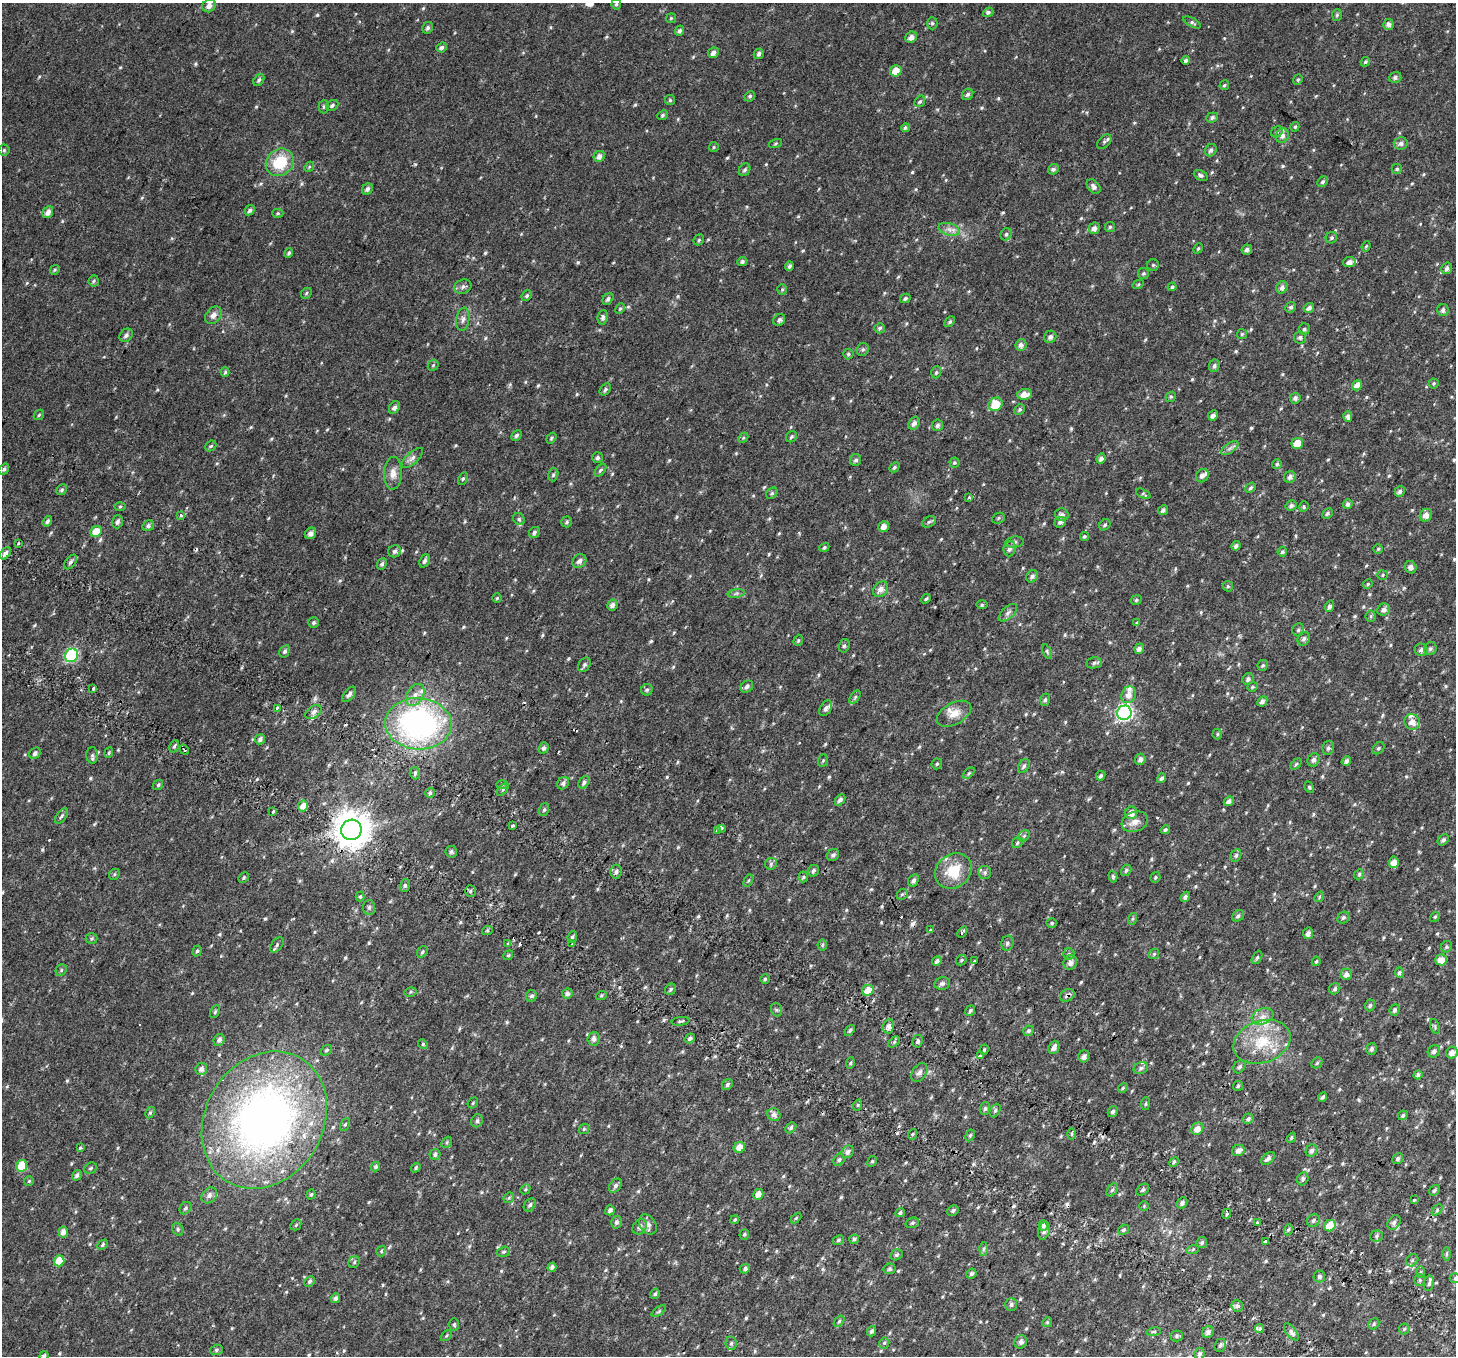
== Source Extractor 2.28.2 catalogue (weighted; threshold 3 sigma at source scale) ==
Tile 6 of 4 x 4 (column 2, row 2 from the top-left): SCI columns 1531-2984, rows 3021-4374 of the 5977 x 6104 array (HDU 1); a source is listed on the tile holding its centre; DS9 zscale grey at full resolution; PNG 1458 x 1358 px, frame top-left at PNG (2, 3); each listed source drawn as its Kron ellipse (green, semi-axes under 4 px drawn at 4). Shown black and unused: <1% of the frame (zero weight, under 2 of 3 exposures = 6% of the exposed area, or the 3 px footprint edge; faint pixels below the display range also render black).
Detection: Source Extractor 2.28.2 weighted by HDU 2 'WHT'; one run over the whole footprint, this tile lists its part. Background 0.0277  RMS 0.0088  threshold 0.0395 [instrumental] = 3 sigma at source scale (4.5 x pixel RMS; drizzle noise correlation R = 1.50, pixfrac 1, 0.0396/0.0396 arcsec/px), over >= 5 px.
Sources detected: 713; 14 cosmic-ray / hot-pixel residue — neither listed nor drawn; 11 inside a brighter listed object's ellipse — not listed separately; of the other 688, all 500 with FLUX_AUTO >= 1.06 (the completeness limit of this list) listed and drawn (188 fainter detections not listed), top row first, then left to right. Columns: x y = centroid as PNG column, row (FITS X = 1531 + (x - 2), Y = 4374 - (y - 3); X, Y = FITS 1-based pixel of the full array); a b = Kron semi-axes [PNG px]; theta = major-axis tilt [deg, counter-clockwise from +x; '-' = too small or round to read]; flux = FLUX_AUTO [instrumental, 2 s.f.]
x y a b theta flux
616 4 5 5 - 1.4
209 6 7 6 - 4.6
988 12 5 4 - 2.1
1337 15 6 5 - 1.3
671 18 5 5 - 1.1
1192 22 9 4 -29 1.6
932 23 6 5 - 1.4
1388 24 5 5 - 3.4
428 28 6 5 - 1.9
680 31 5 4 - 2.3
911 37 6 5 - 4.2
442 47 5 4 - 2.3
713 53 6 5 - 3.2
759 54 5 5 - 2.3
1186 61 4 3 - 1.9
1365 62 5 4 - 1.5
896 71 6 5 - 10
1395 77 6 5 - 2.2
259 80 6 4 53 1.9
1298 80 5 4 - 1.2
1224 85 5 4 - 1.4
968 94 6 5 - 2.2
750 96 5 5 - 1.5
670 100 5 5 - 1.3
920 101 6 5 - 1.5
332 105 6 5 - 2
324 107 7 5 89 1.3
662 115 5 4 - 1.3
1212 117 6 5 - 2.1
1295 127 5 4 - 1.4
905 128 4 4 - 1.5
1277 132 6 5 - 1.6
1282 136 7 6 - 3.8
1104 142 8 5 44 1.8
776 143 7 3 19 1.1
1401 143 7 6 - 2.8
714 147 5 4 - 1.1
4 150 5 5 - 1.2
1211 150 6 5 - 2.5
599 156 6 5 - 4.3
280 162 15 13 41 29
309 167 5 4 - 1.1
1053 169 5 5 - 2.1
1397 169 5 5 - 1.3
745 170 6 5 - 2
1201 175 7 5 -26 2
1323 182 6 5 - 1.7
1094 187 8 5 -50 3.2
367 189 6 5 - 2.5
250 210 6 4 43 2.5
48 212 6 5 - 4.7
278 213 6 4 0 1.2
1110 227 5 5 - 1.2
1094 228 6 5 - 3.7
949 229 11 6 -15 4.2
1006 234 6 5 - 1.8
1331 238 6 5 - 1.5
699 240 6 5 - 1.2
1366 246 5 4 - 1.2
1198 248 5 4 - 1.2
1247 250 5 5 - 2.6
289 253 5 3 - 1.5
742 261 5 4 - 2.1
1349 262 6 5 - 4.2
1153 265 6 6 - 1.3
789 266 5 4 - 2
1447 268 6 5 - 2.6
55 270 5 4 - 1.1
1143 273 5 5 - 1.4
94 281 5 5 - 1.3
1138 284 6 4 31 1.1
463 287 9 7 23 2.8
1172 287 4 4 - 1.3
1282 287 6 5 - 3.2
782 289 5 4 - 1.1
306 293 6 5 - 1.2
527 296 5 4 - 1.6
905 298 5 4 - 1.7
608 299 6 4 51 1.9
1291 307 5 5 - 1.8
1309 308 5 4 - 3.1
620 309 5 4 - 1.1
1443 310 6 5 - 2.4
213 315 10 7 50 4.5
603 317 7 5 82 2.3
463 319 12 6 81 3.2
779 320 6 5 - 2.3
950 322 6 4 46 1.5
880 328 5 5 - 1.8
1304 329 5 5 - 1.5
1242 334 5 5 - 1.1
126 335 7 6 - 2.5
1050 337 6 6 - 2.8
1300 337 6 6 - 2.3
1021 345 6 5 - 3.8
863 350 6 6 - 1.7
848 354 5 5 - 1.4
433 365 6 5 - 1.1
1214 366 6 5 - 2.1
225 372 4 4 - 1.2
936 372 6 4 70 1.2
1434 383 5 5 - 1.2
1357 385 5 4 - 5.1
605 389 7 4 51 1.7
1024 394 7 5 9 6.7
1171 397 5 4 - 1.2
1295 398 5 5 - 2.8
995 404 7 6 - 18
394 408 7 5 58 2.7
1019 410 5 5 - 1.5
39 415 6 4 46 1.2
1213 415 5 4 - 3.7
1348 416 5 4 - 2.8
914 423 7 5 57 3.3
937 425 6 5 - 2.4
517 435 6 4 47 1.9
791 437 6 5 - 1.5
551 438 6 4 54 1.3
743 438 6 4 45 1.2
1297 444 6 5 - 12
211 446 6 5 - 1.3
1230 448 10 5 35 2.7
412 458 13 6 43 3.6
597 458 5 5 - 1.8
1101 459 5 4 - 3.5
856 460 6 5 - 2
954 463 5 5 - 1.2
1277 464 5 5 - 1.5
894 467 6 4 41 1.5
4 469 6 5 - 2.1
600 470 7 4 51 1.8
393 473 16 9 88 6.8
553 475 6 5 - 1.6
1202 476 7 6 - 3.3
1290 477 6 5 - 3.4
463 479 6 4 62 1.3
1251 488 6 4 40 1.5
61 490 6 5 - 1.5
1400 491 5 5 - 2.4
772 493 6 5 - 1.4
1143 494 8 4 -26 1.3
969 497 3 3 - 2.7
1348 504 5 4 - 2.7
120 506 6 4 2 1.2
1291 506 6 5 - 2.4
1304 507 5 4 - 1.2
1163 510 5 4 - 2.1
1327 513 6 4 45 1.7
181 515 3 3 - 2.4
1062 515 7 6 - 2.7
1426 515 6 6 - 5.8
998 518 6 5 - 1.4
519 519 6 5 - 1.7
47 521 5 4 - 2.4
117 522 6 5 - 2.6
567 522 5 5 - 1.6
929 522 7 5 28 1.7
1060 522 6 5 - 2.3
1105 525 6 5 - 1.6
148 526 6 5 - 2.1
884 527 5 5 - 5.1
96 532 6 5 - 13
534 532 6 5 - 2.2
310 533 6 5 - 3.2
1084 537 5 4 - 1.4
1015 542 9 5 8 2.1
18 543 3 3 - 1.5
1236 546 5 4 - 2.6
824 547 5 4 - 1.3
1010 549 8 6 84 3.1
1378 549 5 4 - 1.3
395 551 6 6 - 2.3
1282 552 5 4 - 1.8
5 553 7 4 49 3.1
425 561 7 5 67 2.4
579 561 8 6 46 3
71 562 8 5 53 2.2
382 564 6 5 - 2
1411 567 6 5 - 3.3
1382 575 5 5 - 1.2
1032 576 6 5 - 2.4
1368 584 5 4 - 1.1
1228 586 5 5 - 1.1
881 589 9 6 49 5.2
736 593 8 4 9 1.8
497 598 5 5 - 1.2
926 599 5 4 - 1.6
1136 600 5 4 - 1.4
612 605 5 5 - 2.9
982 605 6 4 1 1.1
1329 606 6 4 70 2.2
1384 610 6 6 - 3.5
1008 613 11 6 43 2.8
1371 616 5 5 - 1.2
1137 622 3 3 - 1.8
314 623 5 5 - 1.5
1298 630 6 6 - 1.8
1304 639 7 6 - 2.5
798 640 6 4 70 1.1
844 646 7 5 72 1.6
1139 649 5 4 - 3.2
1430 649 7 6 - 1.8
1421 650 6 6 - 2.7
285 651 6 5 - 1.8
1047 652 8 4 -65 1.3
71 655 7 6 - 90
1094 663 7 5 11 1.8
584 665 8 5 58 2.1
1263 666 5 5 - 1.3
1248 679 6 5 - 2.1
747 687 7 5 38 2.5
1253 687 5 4 - 1.1
93 689 3 3 - 3.1
647 690 6 5 - 1.7
349 694 9 4 49 2.5
415 695 12 8 57 6.1
1129 695 9 7 64 6.1
855 697 8 4 54 1.4
1045 700 6 5 - 1.8
1262 701 6 4 45 3.2
277 708 3 3 - 3.1
826 708 8 5 57 2.4
313 712 9 5 37 2.7
1124 713 7 7 - 170
954 714 19 11 29 9.2
1412 722 8 7 - 6.1
418 724 33 25 -3 220
1217 734 5 4 - 1.1
260 739 5 5 - 2.6
174 746 6 4 67 1.6
544 748 6 5 - 2.4
1328 748 7 5 77 2
1378 748 7 5 42 1.4
184 750 5 3 - 4.3
35 753 6 5 - 2.1
109 753 5 4 - 1.1
92 755 8 6 -88 2.3
1140 759 6 5 - 2.9
1313 760 7 5 57 2.8
823 761 6 5 - 1.2
1346 761 5 4 - 2.6
937 764 5 5 - 1.3
1296 764 6 4 45 1.2
1024 766 7 5 58 2.1
415 773 6 5 - 1.9
969 773 7 4 45 1.5
1101 776 5 4 - 1.8
1161 778 5 4 - 2
584 782 7 5 56 2.3
563 783 7 5 48 2.9
158 785 6 4 44 1.2
502 785 6 4 2 1.3
1309 787 6 4 -61 1.1
503 790 7 4 46 1.3
430 793 5 4 - 1.6
840 800 6 4 48 2.2
1229 801 5 4 - 3.1
303 806 5 5 - 6.1
544 810 6 5 - 1.5
273 812 4 3 - 2
1131 813 6 6 - 7.4
61 816 9 5 53 2
1135 822 14 10 19 6.5
513 825 3 3 - 1.2
721 828 4 3 - 3.5
351 830 10 10 - 1800
717 830 3 2 - 2.2
1165 830 5 4 - 1.6
1024 836 6 5 - 1.5
1443 840 6 5 - 2.1
1017 843 6 5 - 1.5
451 852 6 6 - 1.7
833 855 6 5 - 2.1
1236 855 6 5 - 1.9
1394 862 6 5 - 6.4
771 864 6 5 - 1.7
1126 870 6 5 - 1.5
616 871 7 5 84 2.6
813 871 6 5 - 1.9
953 871 19 16 39 23
985 872 6 6 - 2.1
114 874 6 5 - 1.2
1359 874 5 4 - 1.1
803 877 5 5 - 1.4
1113 877 6 4 -73 1.3
1155 877 5 5 - 1.3
244 878 6 4 47 1.2
913 880 6 5 - 2.8
748 881 6 4 59 1.2
405 885 6 5 - 1.8
470 891 6 5 - 1.7
902 894 6 5 - 1.4
360 897 5 4 - 1.1
1185 897 5 4 - 2.2
1319 897 5 4 - 1.1
369 907 7 6 - 2
1238 916 6 5 - 2
1435 917 5 4 - 1.2
1343 918 6 5 - 1.9
1132 919 6 4 70 1.2
1052 923 5 4 - 1.3
931 930 3 3 - 1.5
487 931 5 3 - 1.1
962 932 6 3 57 4.6
1308 933 6 5 - 3.5
572 937 5 4 - 1.6
91 938 6 5 - 1.3
508 943 3 3 - 3.2
1007 943 7 6 - 2.2
572 944 3 3 - 2.9
277 945 8 5 51 1.9
822 945 5 5 - 1.3
1446 947 6 5 - 1.4
197 951 5 4 - 1.5
422 952 6 4 48 1.5
1069 954 5 5 - 1.5
1154 954 6 4 45 1.1
508 955 5 4 - 1.2
1257 957 7 4 62 1.4
961 960 6 4 48 1.2
1441 960 5 5 - 8.5
937 961 5 4 - 2.6
975 961 3 3 - 2.9
1316 961 5 3 - 1.2
1070 962 7 6 - 4.1
61 970 6 5 - 1.5
1399 973 5 4 - 2
1346 974 5 5 - 4.5
765 979 4 4 - 1.2
942 983 8 6 10 2.1
671 989 6 5 - 1.6
1335 989 6 5 - 1.8
868 990 6 5 - 10
410 992 6 4 14 1.2
567 993 5 5 - 2.7
1067 995 8 6 29 2.6
531 996 6 5 - 2.2
601 996 6 3 19 1.2
1370 1005 6 5 - 1.7
776 1010 7 5 -70 1.6
1395 1010 6 4 66 1.8
970 1011 6 4 55 1.8
215 1012 7 4 64 1.3
1263 1016 11 8 20 5.8
681 1021 9 2 9 1.2
889 1026 7 5 76 3.7
1435 1026 8 4 -72 1.3
850 1030 6 4 51 1.5
1029 1031 5 5 - 1.7
690 1038 5 4 - 2.5
594 1039 6 6 - 3.3
219 1040 6 5 - 2.9
918 1041 6 5 - 2.1
894 1042 6 4 45 1.5
1262 1042 29 21 19 35
423 1044 5 4 - 1.1
1054 1047 7 5 67 4.1
1372 1049 6 5 - 2
326 1050 6 4 39 1.5
984 1050 5 4 - 1.4
1434 1051 6 5 - 3
1452 1053 6 5 - 5.7
981 1056 4 3 - 6.3
1084 1056 6 5 - 3.6
850 1063 6 4 73 1.2
1317 1063 6 5 - 1.3
1239 1067 7 5 55 2.1
1141 1068 7 5 22 2.3
201 1069 6 6 - 3.4
919 1073 10 6 56 3
1418 1075 4 4 - 2
727 1085 6 5 - 1.9
1238 1086 5 5 - 1.3
1123 1088 5 4 - 1.1
1323 1097 5 4 - 1.8
473 1103 6 4 49 1.1
1145 1104 6 4 83 1.2
858 1105 6 3 71 1.1
985 1109 6 5 - 1.7
995 1110 7 5 63 1.5
150 1112 6 4 63 1.3
1113 1112 6 4 57 2.2
774 1115 7 6 - 3.6
1403 1115 5 4 - 1.6
1248 1119 5 5 - 2.5
264 1120 72 59 58 500
477 1121 6 5 - 2.1
345 1125 6 4 61 1.3
791 1128 6 4 46 1.8
584 1129 5 4 - 1.1
1197 1129 6 5 - 6.7
913 1134 5 3 - 1.1
1072 1134 6 4 89 1.4
970 1135 6 4 62 1.3
1291 1138 5 4 - 1.2
447 1142 6 4 47 1.4
739 1147 6 5 - 7.1
80 1148 3 3 - 2.6
1238 1150 6 5 - 4
1312 1151 6 5 - 2.5
848 1152 7 5 47 2.9
435 1154 5 5 - 2.2
1268 1158 8 5 42 3.3
1398 1159 6 5 - 2.1
839 1160 6 5 - 2
872 1161 6 4 65 1.3
1174 1162 5 4 - 1.2
22 1166 6 5 - 17
375 1167 5 4 - 1.5
91 1168 7 5 33 1.5
416 1168 5 4 - 1.2
77 1175 5 4 - 2.2
1303 1179 6 5 - 2
29 1181 5 5 - 1.1
615 1186 8 5 51 2.4
525 1189 5 4 - 1.2
1112 1190 7 5 59 1.5
1143 1190 7 5 37 1.7
1434 1190 6 4 49 1.6
311 1194 5 4 - 1.1
758 1194 5 5 - 5.6
209 1195 9 7 49 4.3
509 1198 6 4 44 1.1
1414 1200 3 3 - 1.3
1182 1203 6 4 48 2.6
530 1205 7 5 53 2.1
1144 1206 5 5 - 1.1
185 1208 7 5 49 1.9
610 1210 5 4 - 2.7
1437 1210 6 4 47 1.4
953 1211 6 5 - 1.8
900 1213 5 4 - 1.7
1227 1214 5 4 - 1.4
796 1218 6 4 45 1.1
735 1220 4 3 - 1.1
1313 1221 7 6 - 2
616 1222 6 5 - 2.3
912 1223 7 5 17 1.6
1257 1223 3 2 - 1.5
1394 1223 8 6 54 3.1
648 1224 11 8 -55 4.4
296 1225 6 5 - 1.1
1043 1226 5 4 - 3.7
1330 1226 6 5 - 12
640 1227 8 6 49 2.9
178 1229 6 5 - 1.5
1123 1230 6 4 33 1.5
1288 1230 5 3 - 1.1
1044 1231 9 5 76 2.9
63 1232 5 5 - 4.2
744 1234 5 4 - 1.5
1377 1236 6 5 - 1.5
854 1239 5 4 - 2.1
838 1240 6 4 24 1.3
1266 1242 4 3 - 5.5
1202 1243 5 5 - 2
103 1245 6 4 45 1.2
983 1249 7 4 88 1.8
1193 1249 6 4 20 1.2
381 1251 5 4 - 1.3
503 1252 7 5 15 1.4
1447 1254 6 4 90 1.2
896 1255 6 5 - 1.8
1412 1260 7 5 45 1.6
59 1261 5 5 - 12
354 1262 6 5 - 1.5
552 1267 4 4 - 2.7
745 1269 5 4 - 2.2
890 1269 6 5 - 1.4
1421 1272 6 4 89 1.2
971 1273 5 4 - 1.9
1319 1277 6 6 - 2.2
1455 1278 5 5 - 1.1
1420 1280 5 5 - 1.4
309 1281 6 4 46 1.7
1429 1283 8 5 79 2.2
655 1294 5 4 - 1.5
335 1298 5 4 - 2.5
1011 1305 6 6 - 2
1237 1306 6 5 - 2.6
659 1311 8 4 35 1.4
839 1321 6 4 53 1.3
1047 1322 5 4 - 1.1
454 1324 6 5 - 1.3
1374 1324 6 5 - 1.3
1260 1328 4 4 - 1.4
1404 1329 5 5 - 1.3
871 1331 5 4 - 1.9
1154 1332 7 3 8 1.1
1208 1332 6 5 - 2.9
1291 1332 10 5 -52 2.6
447 1336 7 4 46 1.2
1177 1336 6 5 - 1.6
1021 1342 7 6 - 3
731 1343 7 5 -80 2
884 1343 5 5 - 1.3
1220 1345 7 5 68 2.3
216 1350 6 5 - 1.7
1200 1354 6 5 - 2.4
44 1356 4 4 - 1.8
Overlapping masked pixels (flux is a lower limit): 3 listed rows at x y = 184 750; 351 830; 1067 995
Isophote crosses this tile's border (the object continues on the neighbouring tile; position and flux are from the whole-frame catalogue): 2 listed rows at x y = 1455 1278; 44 1356